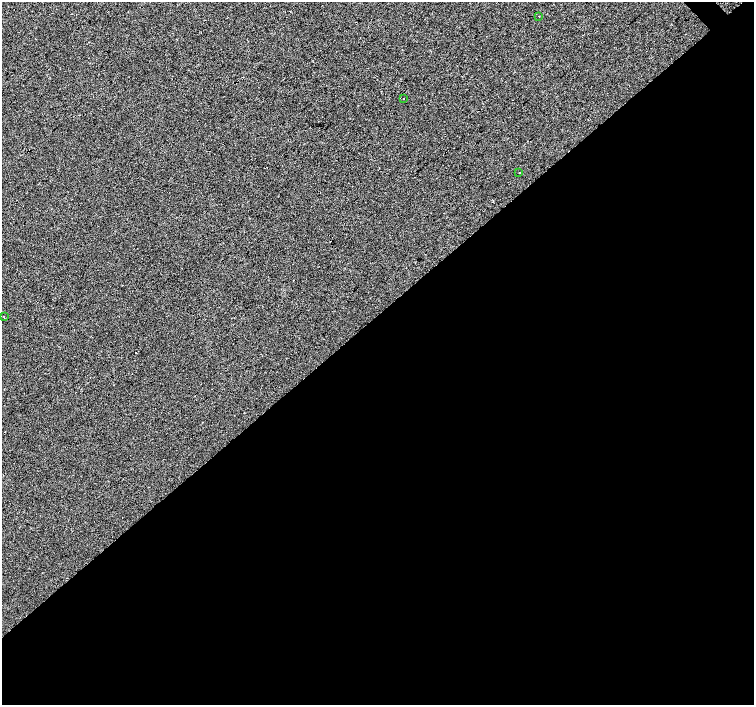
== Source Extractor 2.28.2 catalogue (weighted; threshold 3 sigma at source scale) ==
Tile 15 of 4 x 4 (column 3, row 4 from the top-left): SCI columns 3007-4509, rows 153-1558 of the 6021 x 5992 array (HDU 1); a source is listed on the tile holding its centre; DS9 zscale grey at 2 x 2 block average (1 PNG px = mean of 2 x 2 image px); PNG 756 x 707 px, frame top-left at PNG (2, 2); each listed source drawn as its Kron ellipse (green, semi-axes under 4 px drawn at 4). Shown black and unused: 56% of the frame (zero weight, under 3 of 4 exposures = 2% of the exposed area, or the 3 px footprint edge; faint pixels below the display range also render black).
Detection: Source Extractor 2.28.2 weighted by HDU 2 'WHT'; one run over the whole footprint, this tile lists its part. Background -0.00101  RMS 0.0066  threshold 0.0296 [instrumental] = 3 sigma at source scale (4.5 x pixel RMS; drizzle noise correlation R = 1.50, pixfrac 1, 0.0396/0.0396 arcsec/px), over >= 5 px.
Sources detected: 5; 1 cosmic-ray / hot-pixel residue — neither listed nor drawn; the other 4 listed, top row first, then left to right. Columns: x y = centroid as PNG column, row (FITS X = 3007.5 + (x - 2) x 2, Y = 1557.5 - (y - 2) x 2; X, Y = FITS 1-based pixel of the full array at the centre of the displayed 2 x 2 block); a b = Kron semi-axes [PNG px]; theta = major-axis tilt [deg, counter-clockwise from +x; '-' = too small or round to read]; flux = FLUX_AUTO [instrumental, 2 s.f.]
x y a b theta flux
539 16 2 2 - 0.99
404 98 2 2 - 1.4
519 173 2 2 - 2.6
4 317 2 2 - 0.93